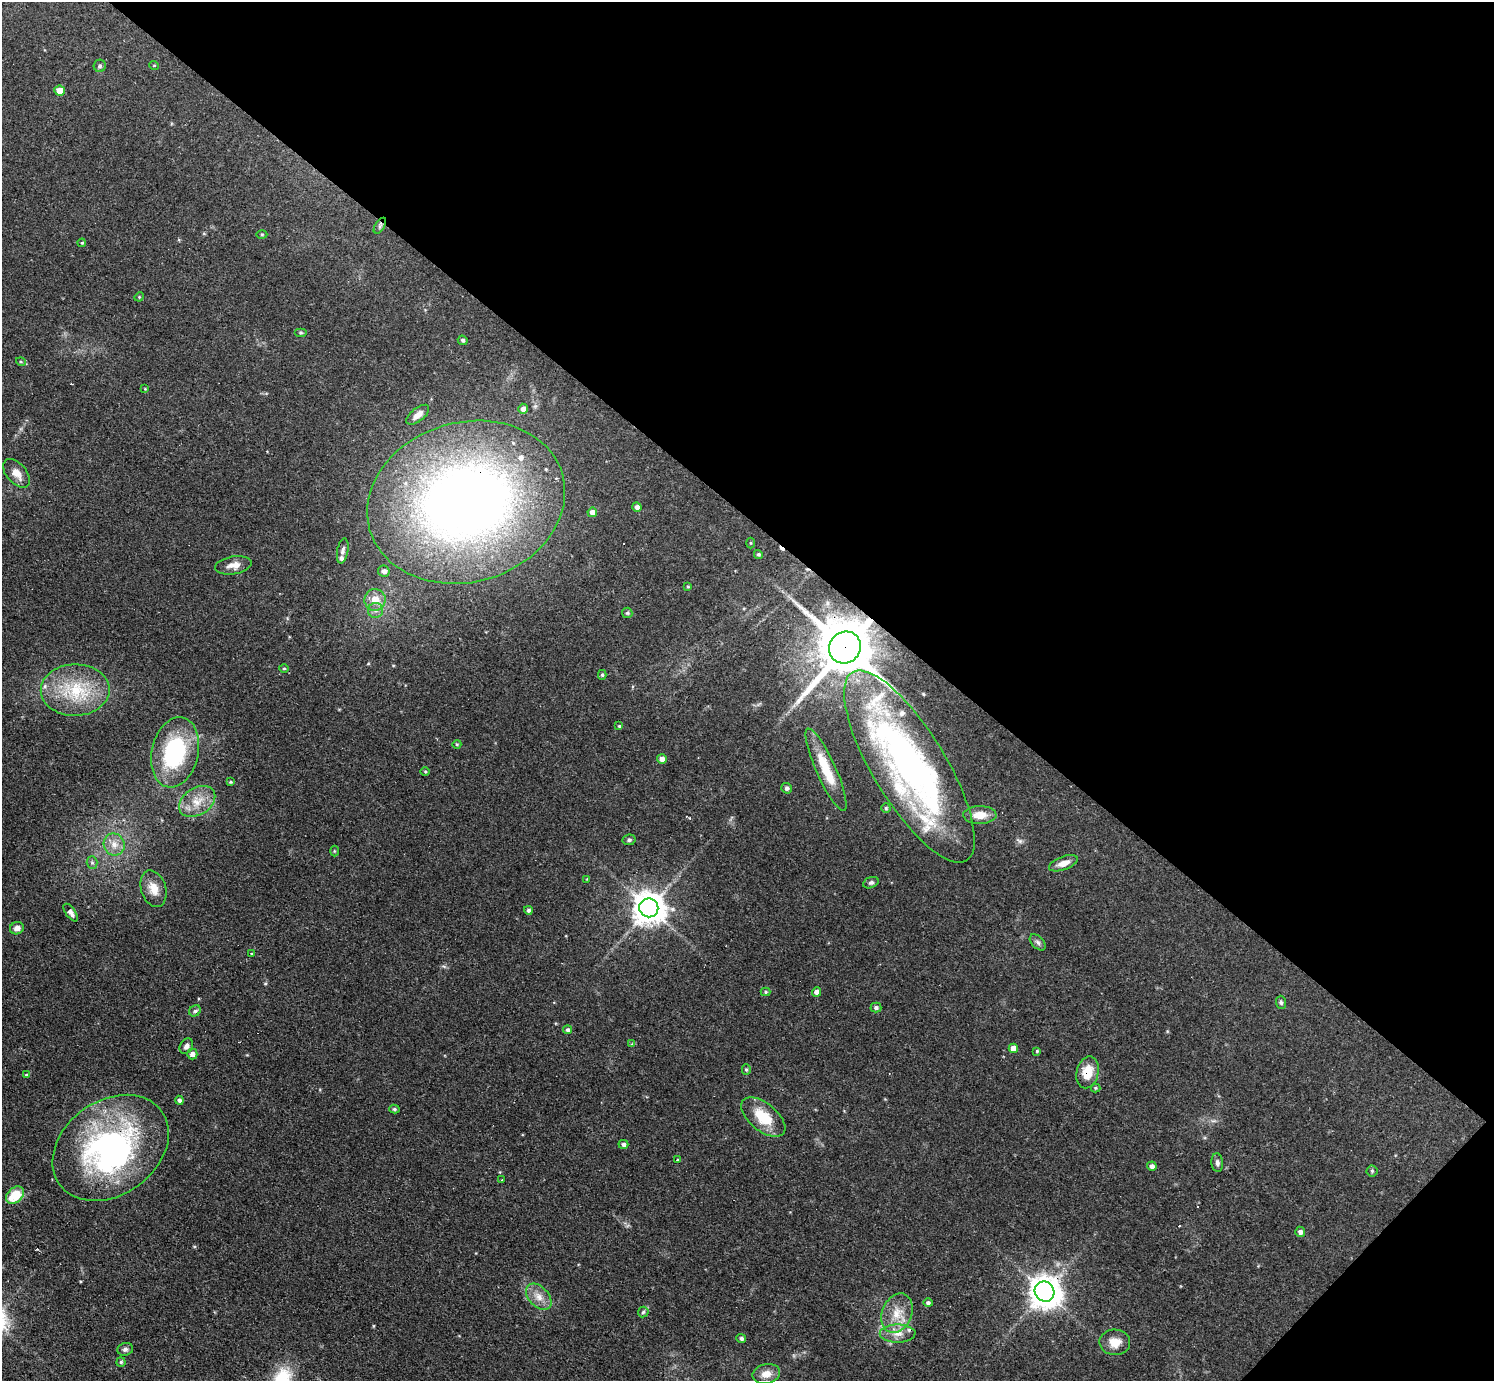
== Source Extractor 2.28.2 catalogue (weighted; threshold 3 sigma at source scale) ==
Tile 8 of 4 x 4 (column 4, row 2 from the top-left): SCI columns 4530-6021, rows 3080-4458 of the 6141 x 6138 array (HDU 1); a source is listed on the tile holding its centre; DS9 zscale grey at full resolution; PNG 1496 x 1383 px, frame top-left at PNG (2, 2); each listed source drawn as its Kron ellipse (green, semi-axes under 4 px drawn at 4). Shown black and unused: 39% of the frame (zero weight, under 3 of 4 exposures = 1% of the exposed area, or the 3 px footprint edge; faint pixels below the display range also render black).
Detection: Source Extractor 2.28.2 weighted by HDU 2 'WHT'; one run over the whole footprint, this tile lists its part. Background 0.116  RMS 0.007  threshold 0.0315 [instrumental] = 3 sigma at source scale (4.5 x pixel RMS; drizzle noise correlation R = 1.50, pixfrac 1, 0.05/0.05 arcsec/px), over >= 5 px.
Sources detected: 107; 1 inside a brighter object's white glare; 7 cosmic-ray / hot-pixel residue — neither listed nor drawn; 5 inside a brighter listed object's ellipse — not listed separately; the other 94 listed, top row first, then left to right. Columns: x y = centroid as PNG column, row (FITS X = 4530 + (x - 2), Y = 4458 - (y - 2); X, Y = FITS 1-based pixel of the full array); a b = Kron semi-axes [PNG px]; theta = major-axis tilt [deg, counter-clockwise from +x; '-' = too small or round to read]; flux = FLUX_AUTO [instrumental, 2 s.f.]
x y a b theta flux
154 65 5 3 - 0.54
100 66 6 6 - 1.4
60 91 5 5 - 8.3
380 226 9 5 57 1.7
262 234 5 3 - 0.77
82 243 4 3 - 0.76
139 297 5 4 - 0.66
301 333 6 4 0 1
463 340 5 4 - 1.5
21 362 5 3 - 0.75
145 389 4 4 - 0.55
523 409 5 4 - 3.7
418 415 14 6 39 5.2
16 473 17 10 -48 7.2
466 502 100 80 16 620
637 507 5 4 - 3
592 512 5 4 - 3.9
750 543 5 3 - 0.65
343 551 12 5 80 2.5
758 554 5 4 - 1.2
233 565 18 9 9 5.9
384 571 6 5 - 3.2
688 586 3 3 - 0.78
375 600 11 10 - 9.5
376 610 7 7 - 2.8
627 613 5 5 - 0.92
845 647 16 15 - 4700
284 669 5 3 - 0.77
602 675 5 4 - 1.1
75 690 34 26 1 40
619 726 4 4 - 0.83
457 744 4 4 - 0.82
175 752 36 23 77 71
662 759 5 5 - 4.1
909 767 110 36 -59 300
826 770 45 9 -66 24
425 772 5 3 - 0.71
230 782 4 3 - 0.85
787 788 5 5 - 1.9
197 801 19 13 33 13
886 808 4 4 - 0.89
980 815 17 9 1 9.7
629 840 6 5 - 1.3
114 844 11 10 - 6.7
334 851 5 3 - 0.69
92 863 6 5 - 1.4
1063 863 15 6 20 6.2
587 879 4 4 - 0.55
871 883 8 5 21 1.6
154 889 19 12 -72 8.5
649 908 9 9 - 1200
528 910 4 4 - 1.5
71 913 10 4 -55 3.3
17 928 7 6 - 4
1038 942 10 6 -46 2.2
251 954 3 2 - 0.87
766 992 5 4 - 0.99
817 992 4 4 - 3.9
1281 1002 7 5 -88 1.4
876 1008 5 5 - 1.7
195 1011 6 5 - 1.6
567 1030 4 4 - 1.6
632 1044 4 4 - 0.91
186 1046 8 6 58 2.7
1013 1048 4 4 - 6.5
1037 1051 4 4 - 0.84
192 1054 5 5 - 2.9
746 1069 5 4 - 1.1
1088 1072 16 11 76 14
26 1075 4 4 - 0.81
1095 1088 5 4 - 0.82
179 1100 4 4 - 2.4
394 1109 5 4 - 1.2
763 1117 26 14 -39 20
623 1144 5 4 - 2
111 1148 63 47 36 190
677 1160 4 2 - 0.54
1217 1163 9 6 -84 2.3
1152 1166 5 4 - 2.5
1372 1171 5 5 - 1.1
502 1180 3 2 - 0.65
15 1195 10 7 42 19
1300 1232 5 5 - 2.7
1044 1292 10 9 - 1000
539 1297 15 10 -47 7.1
928 1303 5 4 - 1.4
643 1312 5 5 - 1.2
897 1313 20 14 67 14
898 1333 18 9 0 7.4
741 1338 5 4 - 1.7
1115 1342 15 13 -2 8.7
125 1349 8 6 15 1.9
121 1362 4 4 - 0.93
766 1374 14 10 12 6.8
Overlapping masked pixels (flux is a lower limit): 6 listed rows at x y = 380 226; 466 502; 845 647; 909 767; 1088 1072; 1044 1292